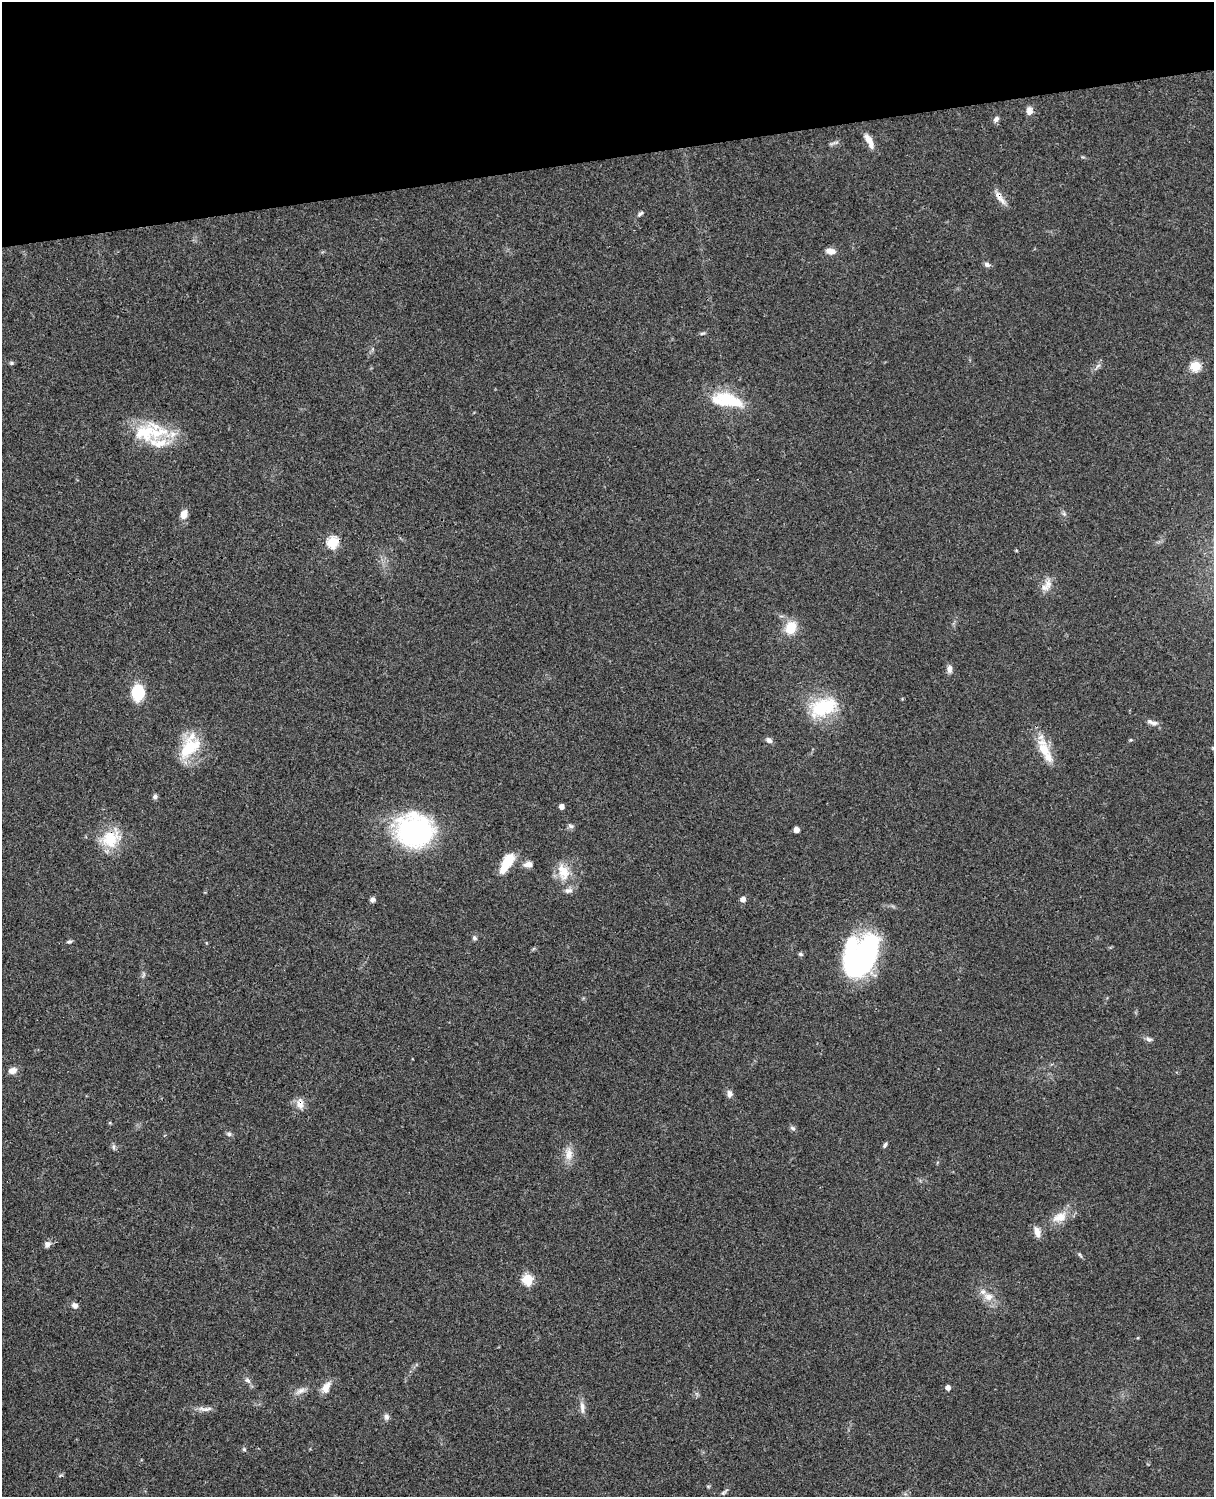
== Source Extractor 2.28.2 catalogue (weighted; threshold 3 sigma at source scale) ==
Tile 3 of 4 x 3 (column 3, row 1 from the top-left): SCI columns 2546-3757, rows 3269-4763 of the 5088 x 4927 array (HDU 1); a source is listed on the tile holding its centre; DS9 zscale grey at full resolution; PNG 1216 x 1499 px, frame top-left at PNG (2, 2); no overlay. Shown black and unused: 10% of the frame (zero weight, under 3 of 4 exposures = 6% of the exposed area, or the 3 px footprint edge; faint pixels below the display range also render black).
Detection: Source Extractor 2.28.2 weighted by HDU 2 'WHT'; one run over the whole footprint, this tile lists its part. Background 0.0923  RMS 0.0062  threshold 0.0279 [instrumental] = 3 sigma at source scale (4.5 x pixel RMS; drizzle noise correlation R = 1.50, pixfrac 1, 0.05/0.05 arcsec/px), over >= 5 px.
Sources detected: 77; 2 inside a brighter object's white glare — not listed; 8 inside a brighter listed object's ellipse — not listed separately; the other 67 listed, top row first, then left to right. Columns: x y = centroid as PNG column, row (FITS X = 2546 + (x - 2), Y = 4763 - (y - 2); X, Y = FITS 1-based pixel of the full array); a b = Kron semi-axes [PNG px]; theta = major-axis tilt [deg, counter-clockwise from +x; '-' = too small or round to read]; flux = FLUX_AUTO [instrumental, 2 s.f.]
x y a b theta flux
1029 111 11 8 -85 3.4
996 119 7 6 - 2.1
869 141 22 7 -62 5.4
833 143 14 3 25 1.4
1000 197 23 6 -55 4.8
640 214 7 5 39 1.5
831 251 12 7 -9 4.1
987 264 8 6 -19 1.7
702 333 9 3 13 0.98
11 363 6 5 - 0.95
1098 366 8 4 37 1.4
1196 366 6 5 - 28
726 398 28 17 -20 19
144 433 31 24 10 27
184 514 9 7 74 6
1064 514 7 4 -19 1.1
332 542 6 5 - 50
1045 587 15 10 11 4.9
791 627 17 14 64 12
949 669 10 6 -90 2.6
138 692 16 12 87 22
823 707 37 22 24 33
1154 723 12 5 -1 2.6
769 740 9 7 -43 2
1131 740 5 4 - 0.7
189 748 31 18 46 25
1044 749 27 14 -56 14
155 797 6 5 - 1.6
562 806 4 4 - 3.4
571 826 8 6 -18 1.5
796 830 6 5 - 2.7
416 832 39 31 -6 100
111 839 26 21 39 20
506 863 22 9 60 16
528 864 12 7 -1 3.5
563 872 25 16 -73 12
743 899 6 5 - 3
372 900 6 6 - 1.8
474 938 6 6 - 1.4
69 942 7 4 7 1.1
800 954 6 4 -17 1.1
863 958 45 24 54 110
1149 1039 8 6 -7 1.7
12 1071 9 7 19 4.2
730 1094 9 7 89 2.6
300 1104 16 9 -85 5
792 1128 8 5 -27 1.3
229 1134 7 6 - 1.3
885 1145 7 4 62 1.2
113 1147 7 4 -90 1.2
569 1154 20 10 -88 6.4
1059 1217 22 12 20 9.4
1037 1232 13 7 -73 4.7
47 1244 8 7 - 2.6
1080 1255 9 3 -56 1
528 1279 6 5 - 40
988 1297 11 9 -7 5.2
75 1305 7 6 - 2.6
247 1380 9 6 -49 2.1
326 1387 16 9 64 5.5
948 1387 4 4 - 3.5
301 1391 16 6 26 3.5
582 1407 18 6 -85 3.5
208 1409 20 5 12 3.4
386 1417 9 7 -74 2
244 1449 6 5 - 1.1
724 1492 11 4 43 1.3
Overlapping masked pixels (flux is a lower limit): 3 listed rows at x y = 1000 197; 111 839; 300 1104